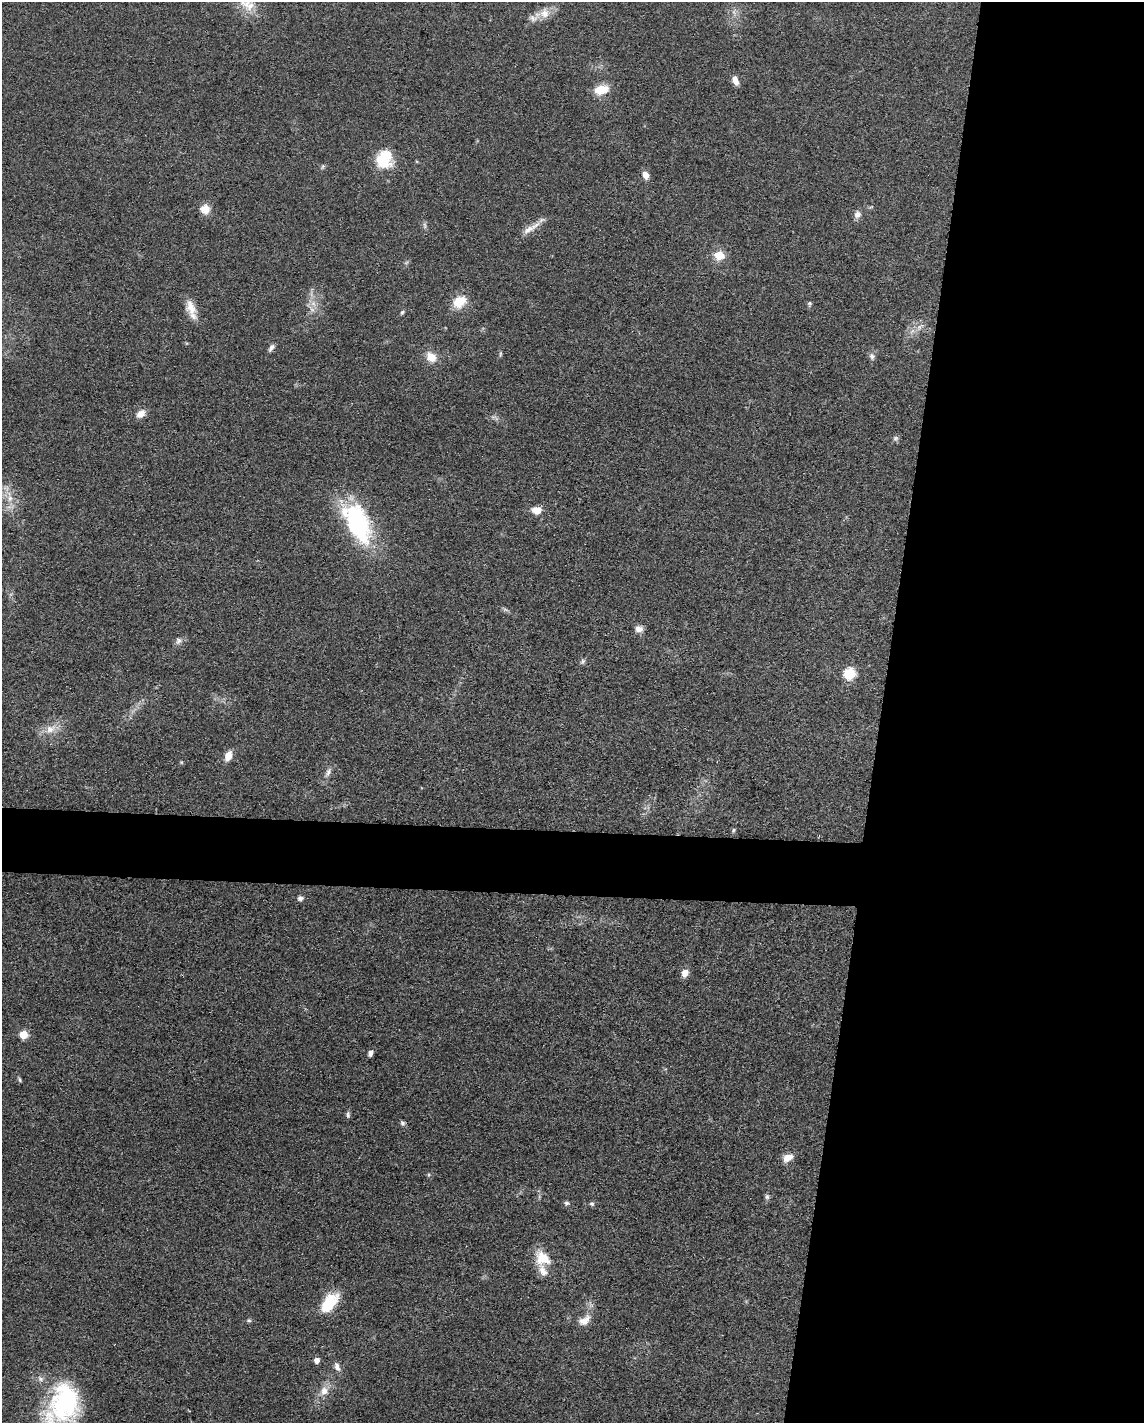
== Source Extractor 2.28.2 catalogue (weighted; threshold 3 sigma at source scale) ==
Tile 8 of 4 x 3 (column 4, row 2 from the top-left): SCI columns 3432-4573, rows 1645-3065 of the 4577 x 4600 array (HDU 1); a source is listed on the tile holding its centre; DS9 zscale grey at full resolution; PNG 1146 x 1425 px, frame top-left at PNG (2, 2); no overlay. Shown black and unused: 26% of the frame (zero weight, under 3 of 4 exposures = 1% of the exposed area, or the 3 px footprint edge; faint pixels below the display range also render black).
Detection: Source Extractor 2.28.2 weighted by HDU 2 'WHT'; one run over the whole footprint, this tile lists its part. Background 0.049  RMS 0.0063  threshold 0.0284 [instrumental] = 3 sigma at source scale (4.5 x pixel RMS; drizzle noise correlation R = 1.50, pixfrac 1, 0.05/0.05 arcsec/px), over >= 5 px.
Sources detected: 60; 1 inside a brighter object's white glare — not listed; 3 inside a brighter listed object's ellipse — not listed separately; the other 56 listed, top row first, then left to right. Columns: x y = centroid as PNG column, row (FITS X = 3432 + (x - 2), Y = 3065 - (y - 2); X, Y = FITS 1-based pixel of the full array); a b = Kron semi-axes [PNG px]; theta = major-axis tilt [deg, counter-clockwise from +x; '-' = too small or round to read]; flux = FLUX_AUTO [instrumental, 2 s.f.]
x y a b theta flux
246 4 22 12 -21 11
545 13 14 13 - 6.8
533 18 12 8 -20 3.5
735 80 11 6 -68 4.6
601 90 14 9 15 13
385 157 23 20 47 16
323 166 8 3 71 0.94
645 175 10 8 -55 4
205 209 10 10 - 7.2
858 215 10 8 46 3
425 225 9 4 -89 1.5
528 229 20 8 35 6.4
719 255 6 5 - 20
459 302 15 11 35 13
313 303 9 7 -55 3.7
809 303 6 5 - 0.95
191 307 23 11 -73 8.8
402 312 7 4 62 0.98
919 327 8 6 47 2.5
271 348 11 6 54 2.3
500 354 6 4 72 0.85
872 356 10 7 -73 2.3
431 357 12 10 -43 8.2
141 414 11 8 39 5.2
895 438 7 7 - 1.5
10 498 9 7 75 3.6
536 510 12 9 -7 6.1
357 523 52 26 -64 75
505 609 7 4 -2 1.2
638 629 9 7 -9 3.9
178 641 10 7 64 2.4
583 661 8 5 50 1.4
850 673 6 6 - 53
50 729 15 11 28 7.4
228 756 10 7 68 7.1
328 772 14 7 63 3.2
733 830 6 4 63 0.89
300 898 7 6 - 2
685 973 8 7 - 5.5
24 1035 5 5 - 17
371 1053 7 5 64 2.3
20 1080 6 4 -62 0.98
348 1115 9 5 90 1.4
402 1123 7 5 -62 1.3
787 1158 12 8 25 6.4
767 1197 8 6 -76 1.5
567 1203 7 6 - 1.4
592 1204 6 5 - 1.3
543 1258 22 17 -40 14
329 1303 23 12 51 23
249 1320 6 5 - 1.1
584 1320 19 11 35 6.2
317 1360 5 5 - 4.2
337 1367 12 7 -68 3.2
324 1391 11 10 - 5.9
62 1403 49 33 -75 69
Isophote crosses this tile's border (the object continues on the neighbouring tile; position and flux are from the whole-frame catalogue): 2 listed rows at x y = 246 4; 62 1403